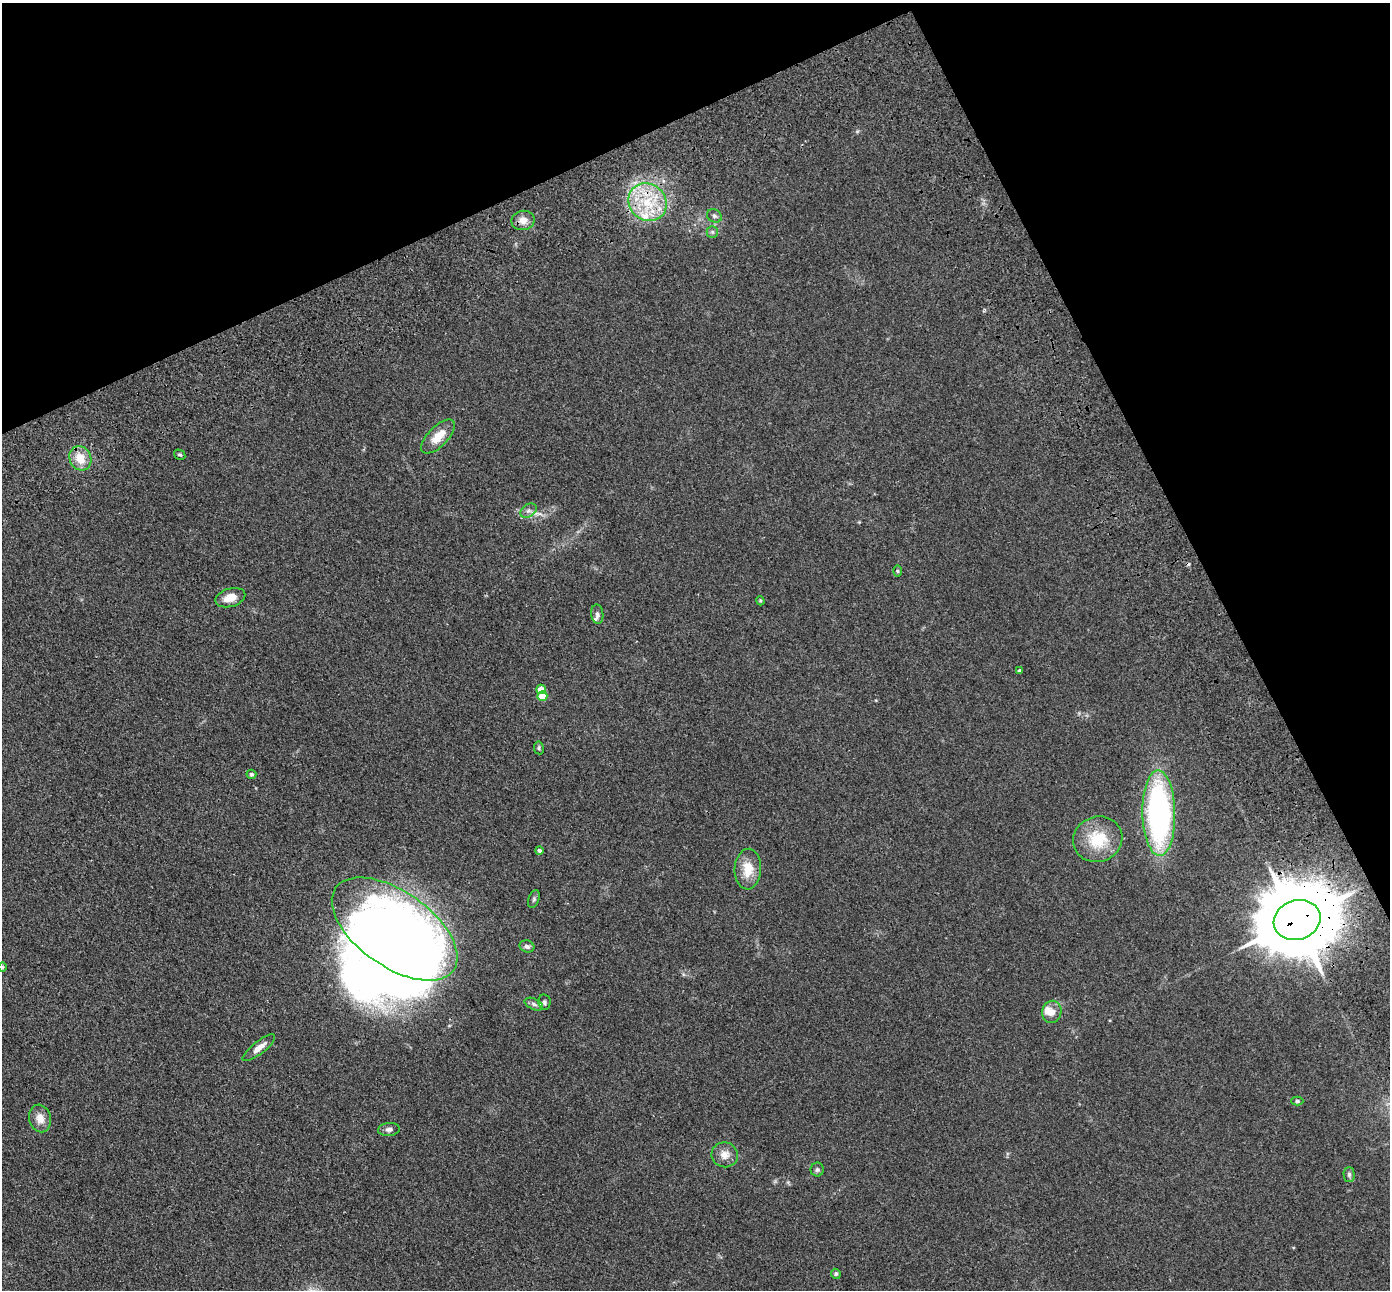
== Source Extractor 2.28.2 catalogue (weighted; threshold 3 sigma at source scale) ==
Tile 3 of 4 x 4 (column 3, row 1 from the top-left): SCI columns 2976-4363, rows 4342-5629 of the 5945 x 5933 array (HDU 1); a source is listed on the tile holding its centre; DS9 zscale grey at full resolution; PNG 1392 x 1292 px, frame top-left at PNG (2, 3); each listed source drawn as its Kron ellipse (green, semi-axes under 4 px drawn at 4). Shown black and unused: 24% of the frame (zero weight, under 3 of 4 exposures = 11% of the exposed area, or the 3 px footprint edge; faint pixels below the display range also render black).
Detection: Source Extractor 2.28.2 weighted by HDU 2 'WHT'; one run over the whole footprint, this tile lists its part. Background 0.106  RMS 0.0067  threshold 0.03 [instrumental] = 3 sigma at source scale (4.5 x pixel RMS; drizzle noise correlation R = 1.50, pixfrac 1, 0.05/0.05 arcsec/px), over >= 5 px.
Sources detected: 45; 4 inside a brighter object's white glare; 1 cosmic-ray / hot-pixel residue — neither listed nor drawn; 3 inside a brighter listed object's ellipse — not listed separately; the other 37 listed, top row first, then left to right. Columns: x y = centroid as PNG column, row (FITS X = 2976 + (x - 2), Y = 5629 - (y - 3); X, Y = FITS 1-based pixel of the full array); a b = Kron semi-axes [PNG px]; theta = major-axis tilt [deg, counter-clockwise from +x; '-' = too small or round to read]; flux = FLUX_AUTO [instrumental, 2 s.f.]
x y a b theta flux
648 202 20 18 -43 26
714 216 8 6 -34 1.7
523 220 11 9 11 5.7
712 232 6 5 - 1.2
438 437 22 10 46 11
180 455 6 4 -32 0.97
80 458 12 10 -64 11
529 511 9 6 33 2.1
898 571 6 4 -89 0.87
230 598 15 9 16 7.6
760 601 4 3 - 0.74
597 614 9 6 -82 1.9
1020 671 4 3 - 1.7
541 689 5 4 - 7
542 696 5 5 - 19
539 748 6 5 - 1
251 774 5 4 - 1.3
1159 813 43 16 -89 160
1098 839 25 22 19 27
539 850 4 4 - 1.7
748 869 20 13 86 13
534 899 9 5 70 1.3
1297 920 24 19 18 7000
395 929 72 37 -35 520
527 946 7 6 - 1.7
3 967 5 3 - 0.62
544 1002 8 6 -80 1.4
534 1004 10 5 -25 2
1052 1012 11 9 77 5
259 1048 20 6 38 5.2
1297 1101 6 4 0 1.1
40 1118 14 11 -75 6
389 1129 11 6 4 2.5
725 1155 13 12 - 5.7
817 1170 7 6 - 1.7
1349 1175 7 5 -89 1.4
836 1274 5 4 - 1
Overlapping masked pixels (flux is a lower limit): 2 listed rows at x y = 648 202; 1297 920